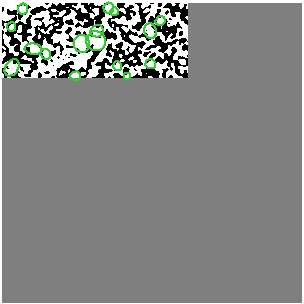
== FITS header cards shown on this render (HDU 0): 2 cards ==
NAXIS1  =                  300
NAXIS2  =                  300

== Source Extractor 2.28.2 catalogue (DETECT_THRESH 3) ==
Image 300 x 300 px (HDU 0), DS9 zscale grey, 1 PNG px = 1 image px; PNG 304 x 304 px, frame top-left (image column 1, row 300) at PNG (2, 3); each listed source drawn as its Kron ellipse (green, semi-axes under 4 px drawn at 4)
Background 0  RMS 0.34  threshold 1.02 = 3 sigma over >= 5 px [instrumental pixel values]
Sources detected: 16; all 16 listed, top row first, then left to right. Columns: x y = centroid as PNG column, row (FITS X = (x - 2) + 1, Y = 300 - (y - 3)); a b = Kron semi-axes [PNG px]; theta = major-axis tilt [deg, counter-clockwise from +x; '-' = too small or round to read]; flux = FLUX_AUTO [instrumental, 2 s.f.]
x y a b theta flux
109 8 5 5 - 140
23 9 5 5 - 150
114 12 4 4 - 45
161 21 5 5 - 190
12 27 5 4 - 100
97 31 6 6 - 95
151 31 8 6 -74 60
96 41 10 9 - 110
82 44 9 8 - 2000
34 49 9 5 -6 50
46 54 6 4 -46 31
151 64 5 5 - 200
118 66 5 4 - 44
12 68 9 6 56 65
76 76 5 4 - 340
127 76 4 3 - 35